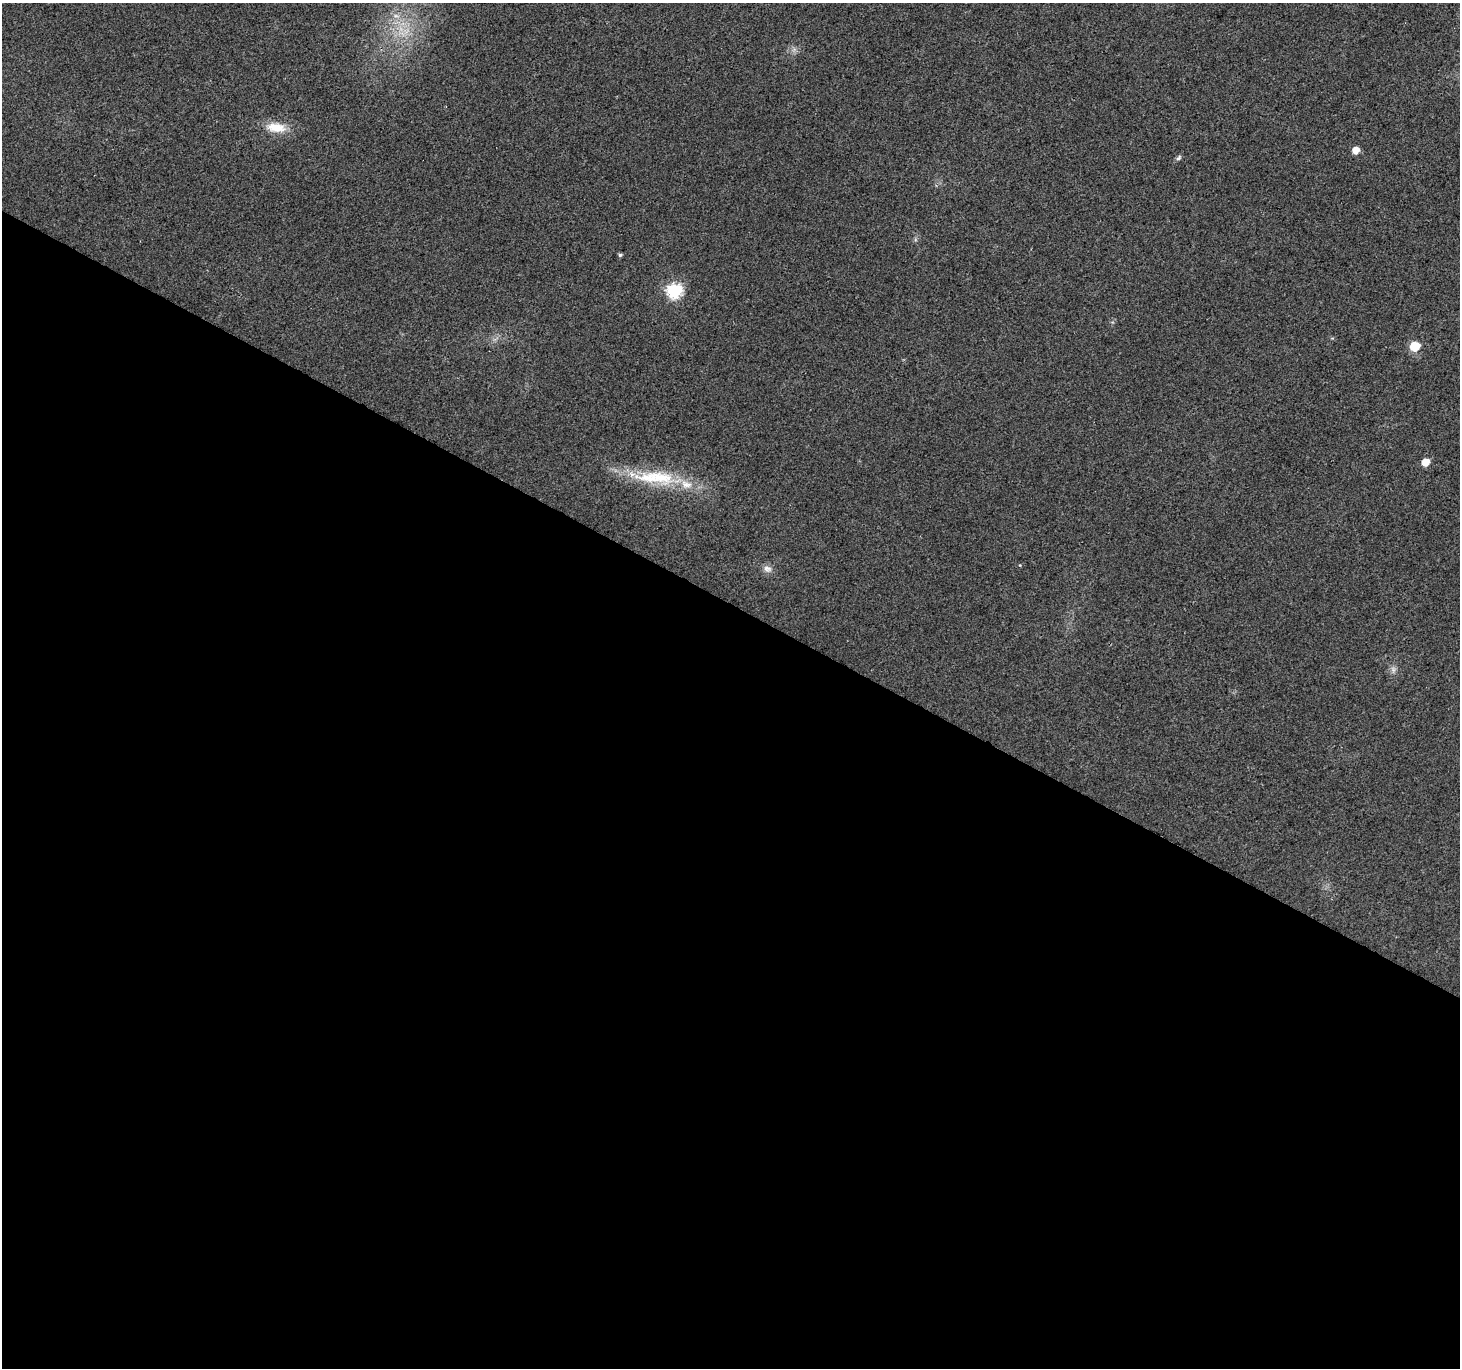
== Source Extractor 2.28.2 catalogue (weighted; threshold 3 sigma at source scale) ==
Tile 14 of 4 x 4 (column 2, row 4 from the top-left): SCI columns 1464-2921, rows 261-1626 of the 5836 x 5917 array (HDU 1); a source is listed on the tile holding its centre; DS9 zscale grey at full resolution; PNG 1462 x 1370 px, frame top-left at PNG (2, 3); no overlay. Shown black and unused: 56% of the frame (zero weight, under 2 of 3 exposures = <1% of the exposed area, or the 3 px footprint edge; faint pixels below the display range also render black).
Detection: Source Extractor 2.28.2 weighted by HDU 2 'WHT'; one run over the whole footprint, this tile lists its part. Background 0.0289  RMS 0.0082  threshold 0.0368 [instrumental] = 3 sigma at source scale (4.5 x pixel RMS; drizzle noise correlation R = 1.50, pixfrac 1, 0.0396/0.0396 arcsec/px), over >= 5 px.
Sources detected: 14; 2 too faint to see at this stretch — not listed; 2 inside a brighter listed object's ellipse — not listed separately; the other 10 listed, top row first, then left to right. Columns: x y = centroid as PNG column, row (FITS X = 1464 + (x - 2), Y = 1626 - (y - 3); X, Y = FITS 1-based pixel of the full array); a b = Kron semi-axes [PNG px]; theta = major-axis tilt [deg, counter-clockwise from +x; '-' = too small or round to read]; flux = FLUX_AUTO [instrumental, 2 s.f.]
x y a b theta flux
396 16 10 4 -5 2.8
276 127 27 12 -6 16
1356 150 6 5 - 8.5
1179 158 9 5 44 1.9
620 255 5 4 - 1.4
674 290 7 7 - 140
1415 346 6 6 - 32
1425 462 6 5 - 12
660 477 48 19 -18 45
767 569 12 9 -17 4.6